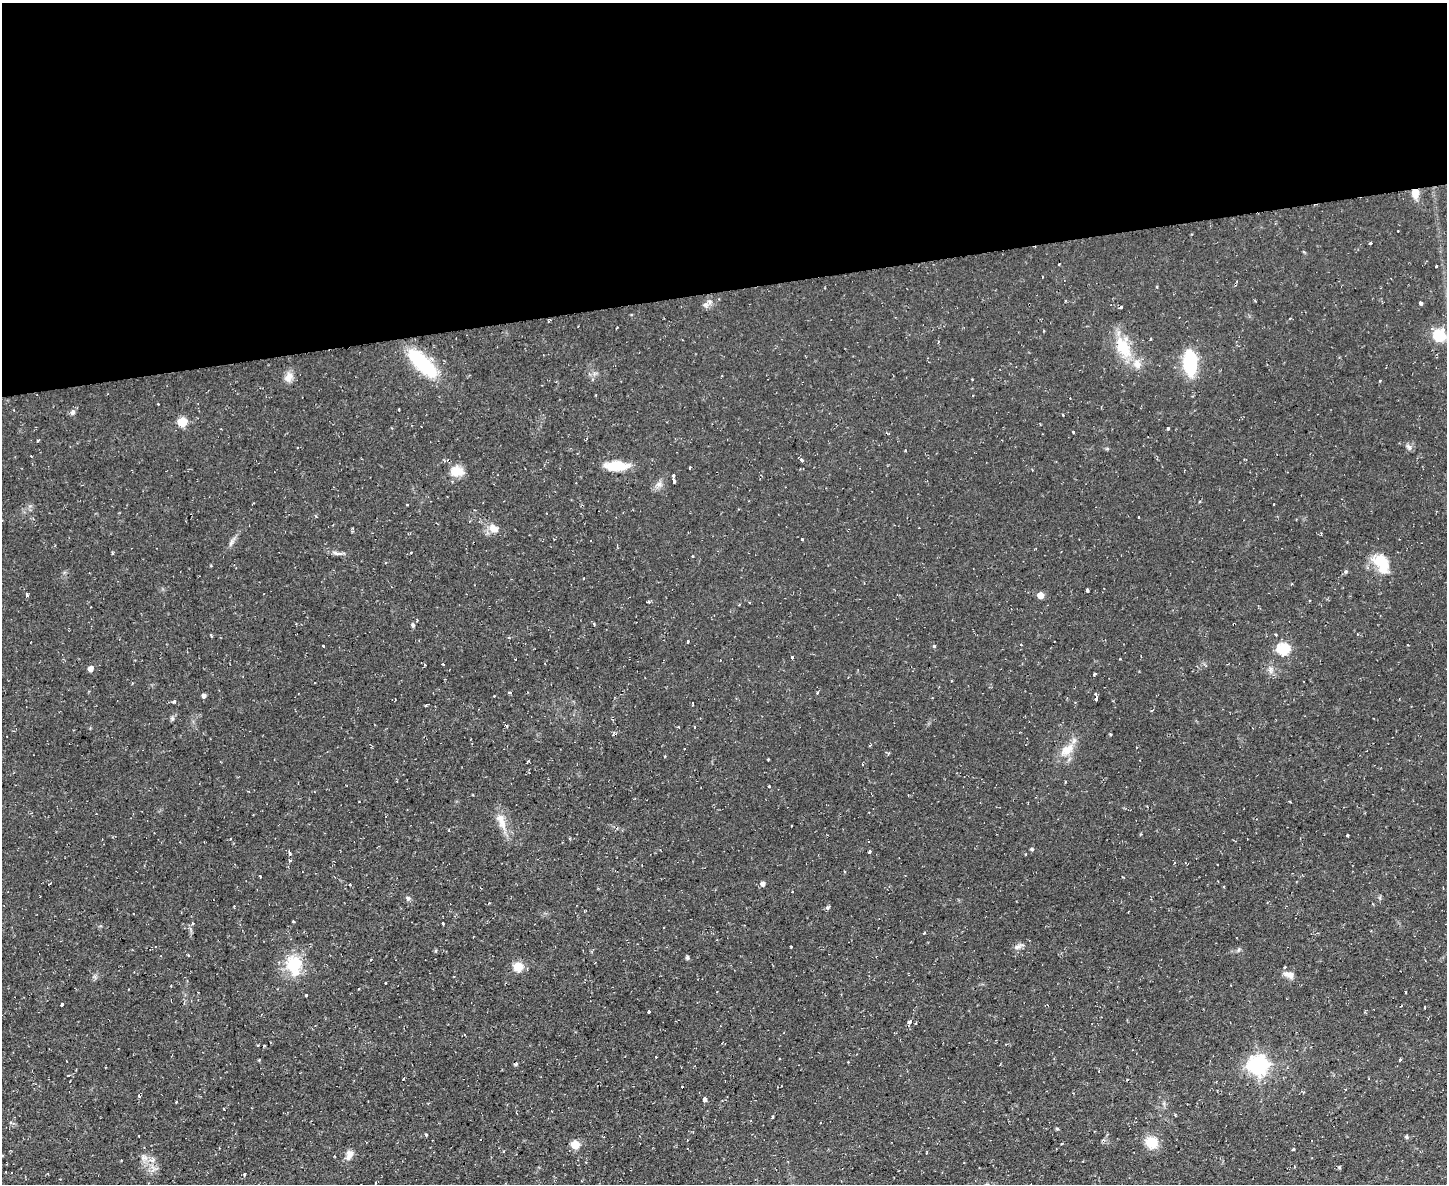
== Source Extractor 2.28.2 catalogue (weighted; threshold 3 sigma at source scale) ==
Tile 2 of 3 x 4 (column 2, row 1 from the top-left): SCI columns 1575-3019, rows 3548-4729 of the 4703 x 4729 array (HDU 1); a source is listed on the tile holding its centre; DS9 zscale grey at full resolution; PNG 1449 x 1186 px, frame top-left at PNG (2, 3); no overlay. Shown black and unused: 24% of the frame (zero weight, under 2 of 3 exposures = <1% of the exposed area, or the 3 px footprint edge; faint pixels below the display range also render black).
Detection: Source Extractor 2.28.2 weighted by HDU 2 'WHT'; one run over the whole footprint, this tile lists its part. Background 0.0596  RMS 0.0061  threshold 0.0276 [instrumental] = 3 sigma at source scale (4.5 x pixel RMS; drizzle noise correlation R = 1.50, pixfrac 1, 0.05/0.05 arcsec/px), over >= 5 px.
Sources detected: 152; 17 cosmic-ray / hot-pixel residue — not listed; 3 inside a brighter listed object's ellipse — not listed separately; the other 132 listed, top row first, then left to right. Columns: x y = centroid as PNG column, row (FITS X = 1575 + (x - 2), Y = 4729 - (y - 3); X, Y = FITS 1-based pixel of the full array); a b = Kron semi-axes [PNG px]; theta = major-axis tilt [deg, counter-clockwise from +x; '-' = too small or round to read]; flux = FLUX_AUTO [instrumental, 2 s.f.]
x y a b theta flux
1415 193 10 8 -82 6.5
1398 231 2 2 - 0.38
1436 266 3 3 - 2.1
1042 277 2 2 - 0.57
710 302 7 5 -47 1.5
1421 303 4 3 - 4.5
1121 307 3 3 - 1.3
1289 318 3 2 - 0.86
549 321 4 2 - 0.72
1439 336 16 15 - 16
1151 339 3 2 - 0.59
1123 348 35 17 -59 21
422 363 39 13 -44 47
1190 363 31 14 -87 30
289 377 13 10 63 4.5
972 379 2 2 - 0.4
1380 380 3 2 - 0.69
596 395 3 2 - 0.88
73 412 7 6 - 1.9
1063 415 3 2 - 0.51
182 422 6 5 - 26
1168 428 3 3 - 2.8
1073 432 3 3 - 1
38 440 4 3 - 0.84
1409 447 10 6 -52 1.8
1107 449 6 4 0 0.74
802 460 5 4 - 1.1
616 466 24 10 1 17
690 468 3 2 - 1.2
457 471 18 13 -13 8.2
673 476 3 3 - 2.8
673 480 5 3 - 2
659 484 8 7 - 2.5
1274 504 3 2 - 0.5
407 505 2 2 - 0.75
1138 517 3 2 - 0.48
470 521 3 3 - 0.63
493 528 14 10 -36 5.7
410 533 3 3 - 0.6
802 539 3 3 - 1.2
231 543 10 5 62 2
617 545 4 2 - 0.56
335 553 11 4 -28 2
692 556 3 2 - 0.78
1380 561 22 17 -11 14
1087 591 4 3 - 5.6
27 594 4 3 - 2.6
1040 595 5 5 - 7.3
649 601 5 3 - 0.74
1234 624 3 2 - 0.66
413 625 5 4 - 0.99
1276 635 3 3 - 0.69
211 636 3 3 - 0.67
688 642 4 2 - 0.49
323 646 3 3 - 1.1
934 646 3 3 - 1.5
1283 649 6 6 - 64
792 658 4 2 - 2.2
516 659 3 2 - 0.76
443 664 3 2 - 0.54
90 669 5 5 - 3.8
1094 674 3 3 - 2.1
510 692 3 3 - 1.2
817 693 3 3 - 0.65
203 696 5 4 - 1.5
494 696 3 3 - 0.55
1096 697 6 3 -89 7.2
174 701 4 4 - 1.4
693 703 4 2 - 0.77
425 705 3 2 - 0.84
172 718 6 4 -19 0.9
507 726 4 3 - 0.95
678 727 3 3 - 0.79
695 727 3 3 - 0.7
1110 734 4 3 - 0.52
870 745 3 2 - 0.66
1067 750 22 12 34 9.3
769 786 3 3 - 0.84
473 795 2 2 - 0.62
501 821 27 10 -68 8.6
1347 835 3 2 - 0.64
230 839 3 2 - 0.43
1032 849 5 4 - 0.73
869 851 4 3 - 1.4
289 853 5 3 - 2.4
260 876 3 2 - 0.79
763 884 5 5 - 2.4
1224 887 3 3 - 0.56
408 898 6 6 - 1.4
827 908 6 4 -46 1.1
1128 912 3 2 - 0.42
193 923 4 4 - 1.2
443 923 3 2 - 1
1017 947 10 6 10 2.2
188 955 3 3 - 0.75
687 958 5 4 - 1.2
371 960 4 3 - 0.59
294 965 28 20 -79 21
518 966 5 5 - 30
1289 974 14 7 -19 4
1406 992 3 2 - 0.43
306 995 3 3 - 1.4
62 1004 4 3 - 2
1424 1007 3 2 - 0.5
649 1011 3 3 - 2.6
909 1022 5 4 - 1.9
258 1045 4 2 - 0.52
656 1057 2 2 - 0.58
780 1059 3 2 - 0.86
259 1060 4 4 - 0.52
1400 1060 3 2 - 0.95
848 1062 2 2 - 0.59
516 1064 5 3 - 0.82
1258 1065 7 7 - 300
68 1075 3 3 - 4.2
1345 1089 4 2 - 0.49
139 1096 3 3 - 1.5
704 1099 4 4 - 9.7
176 1102 3 3 - 0.71
773 1117 4 2 - 0.66
821 1123 3 2 - 0.94
1057 1129 6 3 -19 0.64
426 1135 4 3 - 0.69
1407 1137 5 4 - 1.1
1151 1142 14 12 -28 12
575 1145 5 5 - 20
1293 1149 3 3 - 1.1
349 1155 14 8 62 4.5
151 1160 12 6 3 3.8
1339 1167 5 4 - 0.81
245 1174 3 3 - 0.72
375 1183 3 2 - 0.54
Overlapping masked pixels (flux is a lower limit): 2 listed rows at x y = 1415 193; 1234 624
Unlisted compact peaks at least as high as the median listed source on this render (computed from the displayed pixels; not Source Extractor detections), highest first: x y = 1370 243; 1345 572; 791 947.